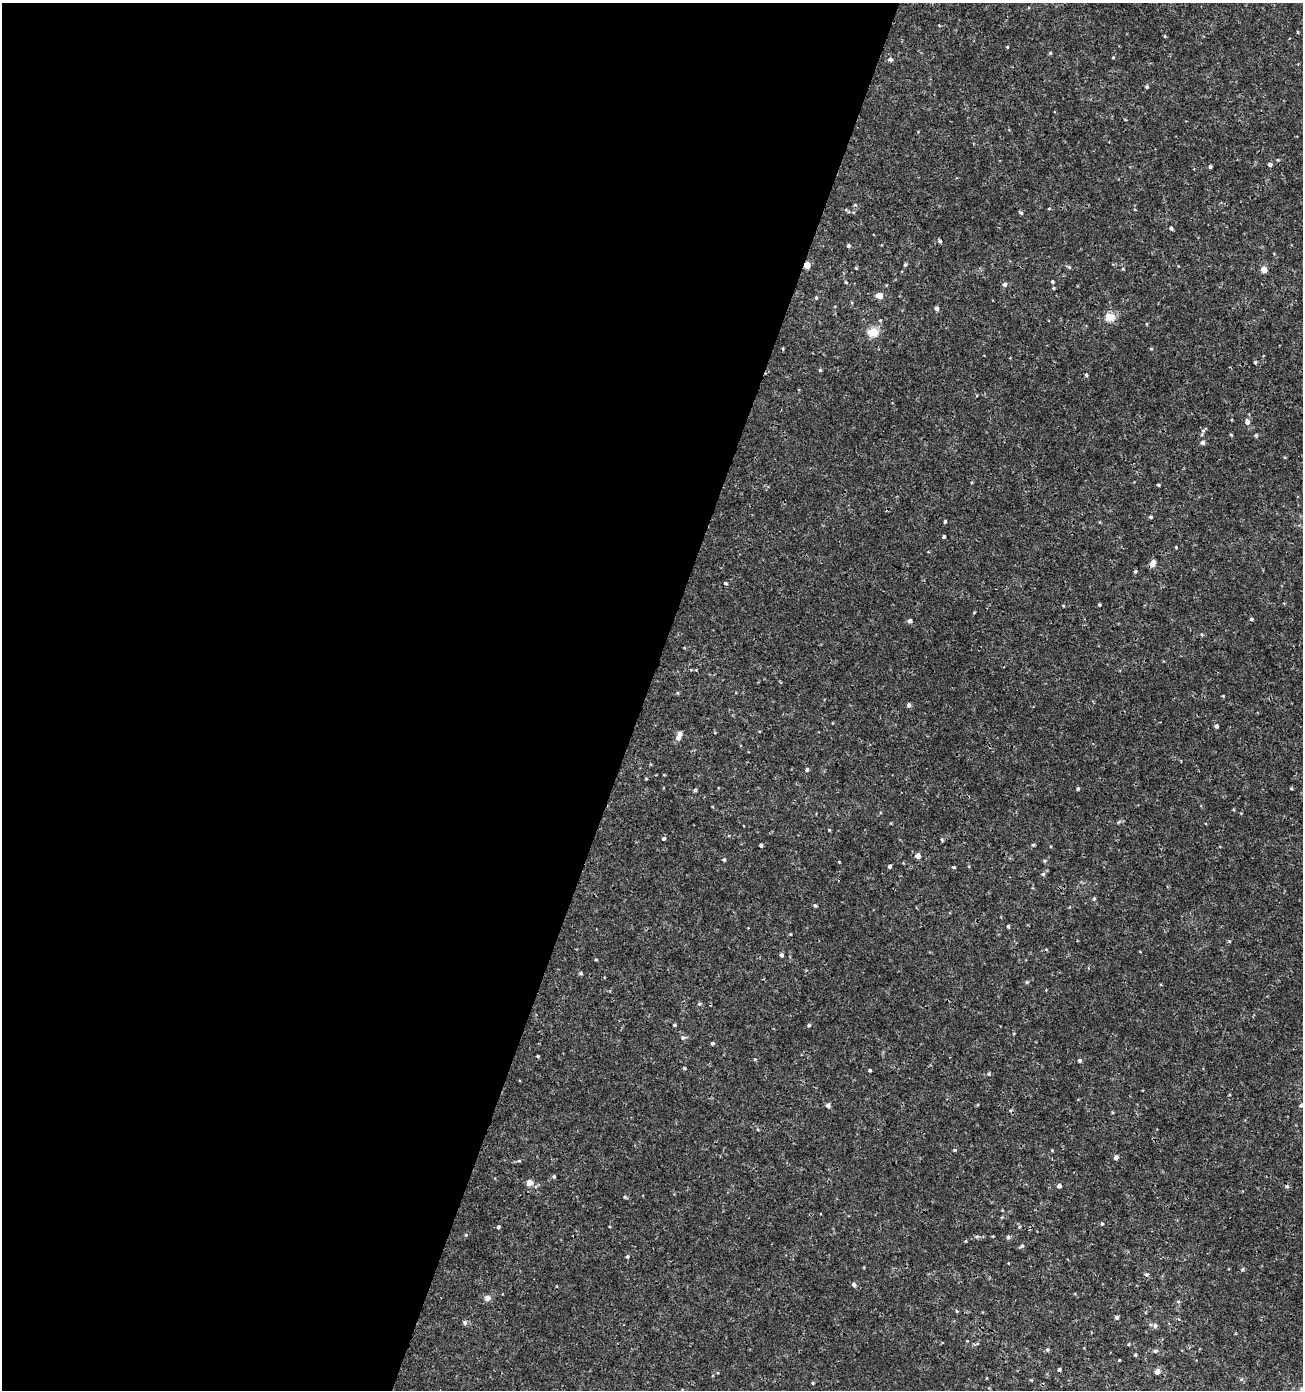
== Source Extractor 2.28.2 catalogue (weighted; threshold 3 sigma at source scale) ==
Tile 5 of 4 x 4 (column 1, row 2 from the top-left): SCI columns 277-1577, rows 2775-4162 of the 5691 x 5559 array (HDU 1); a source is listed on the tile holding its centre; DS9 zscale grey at full resolution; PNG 1305 x 1392 px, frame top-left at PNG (2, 3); no overlay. Shown black and unused: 50% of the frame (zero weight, under 3 of 4 exposures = <1% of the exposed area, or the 3 px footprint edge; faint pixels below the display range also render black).
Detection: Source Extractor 2.28.2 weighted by HDU 2 'WHT'; one run over the whole footprint, this tile lists its part. Background 0.00114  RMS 9.0e-04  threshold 0.00403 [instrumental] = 3 sigma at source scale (4.5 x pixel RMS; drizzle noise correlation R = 1.50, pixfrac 1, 0.0396/0.0396 arcsec/px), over >= 5 px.
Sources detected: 121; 3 cosmic-ray / hot-pixel residue — not listed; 1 inside a brighter listed object's ellipse — not listed separately; the other 117 listed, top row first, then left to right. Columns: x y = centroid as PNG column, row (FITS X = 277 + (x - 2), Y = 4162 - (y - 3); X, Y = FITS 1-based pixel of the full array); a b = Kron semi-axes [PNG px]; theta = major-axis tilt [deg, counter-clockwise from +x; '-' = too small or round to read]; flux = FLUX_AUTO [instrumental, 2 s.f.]
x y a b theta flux
1298 32 4 3 - 0.068
1007 47 5 3 - 0.067
1050 53 4 4 - 0.092
1113 57 4 3 - 0.068
890 59 6 4 -15 0.23
1147 87 5 4 - 0.1
1278 160 5 3 - 0.073
1270 164 5 4 - 0.2
1210 167 4 3 - 0.15
1049 208 5 3 - 0.067
1021 213 5 4 - 0.13
1171 228 5 4 - 0.17
940 241 5 4 - 0.15
848 245 5 4 - 0.13
905 264 4 4 - 0.13
807 265 4 4 - 1.6
856 268 4 3 - 0.079
1264 269 5 4 - 0.97
846 282 5 4 - 0.09
1052 282 4 4 - 0.14
1004 284 5 5 - 0.28
1053 288 5 3 - 0.085
879 295 6 5 - 0.86
816 298 4 4 - 0.11
936 308 4 4 - 0.31
1110 317 14 11 5 0.88
1146 324 4 3 - 0.07
873 332 13 11 -10 1
1255 362 4 4 - 0.12
1086 375 4 3 - 0.1
1247 422 8 6 -76 0.32
1203 431 6 5 - 0.17
1231 435 5 3 - 0.066
1256 435 4 4 - 0.17
1202 442 5 5 - 0.23
1158 485 3 3 - 0.1
1150 517 4 3 - 0.14
945 521 4 3 - 0.13
944 537 3 3 - 0.13
1176 547 4 3 - 0.067
1153 563 9 6 65 0.4
1135 571 4 4 - 0.12
725 583 5 3 - 0.11
1099 604 4 3 - 0.098
1251 619 4 3 - 0.14
910 621 5 4 - 0.26
1223 696 3 3 - 0.072
909 705 5 4 - 0.24
1216 726 4 4 - 0.21
679 734 5 5 - 0.35
807 770 4 4 - 0.16
646 779 4 3 - 0.064
1291 788 5 3 - 0.085
1078 789 4 3 - 0.11
695 790 4 4 - 0.16
829 830 3 3 - 0.066
664 838 4 4 - 0.15
942 840 6 3 -67 0.092
761 845 4 3 - 0.19
1033 845 4 4 - 0.11
918 856 5 4 - 0.58
724 860 5 4 - 0.13
890 866 4 4 - 0.19
954 867 4 3 - 0.1
1043 874 5 5 - 0.14
1094 899 5 4 - 0.12
815 906 5 4 - 0.13
1008 926 4 4 - 0.098
790 934 3 3 - 0.071
1229 941 4 3 - 0.089
781 955 5 4 - 0.19
596 960 5 3 - 0.075
581 973 5 4 - 0.13
1027 982 5 4 - 0.12
674 1025 4 3 - 0.12
809 1025 4 4 - 0.14
683 1038 6 6 - 0.21
712 1043 4 4 - 0.15
538 1056 3 3 - 0.1
755 1059 5 3 - 0.077
1079 1060 4 4 - 0.16
684 1068 4 3 - 0.11
870 1070 3 3 - 0.12
989 1074 5 5 - 0.14
828 1105 5 5 - 0.31
1301 1105 5 5 - 0.15
757 1129 4 3 - 0.082
954 1150 4 4 - 0.097
1052 1150 4 4 - 0.078
1116 1157 4 4 - 0.31
519 1161 4 4 - 0.1
554 1176 5 4 - 0.13
529 1183 7 6 - 0.51
1059 1186 4 4 - 0.29
1102 1224 4 4 - 0.094
498 1227 4 4 - 0.13
466 1235 4 4 - 0.086
977 1236 5 3 - 0.12
1008 1237 6 5 - 0.15
965 1241 4 3 - 0.073
1022 1246 6 4 39 0.16
627 1256 4 4 - 0.13
1242 1269 5 5 - 0.13
854 1285 6 5 - 0.18
487 1298 9 7 35 0.34
957 1311 5 3 - 0.099
1117 1317 5 4 - 0.16
465 1322 6 5 - 0.22
1155 1325 7 5 75 0.19
1129 1344 4 3 - 0.075
1047 1350 5 4 - 0.14
1155 1351 5 5 - 0.14
1135 1355 4 3 - 0.098
1157 1371 5 4 - 0.55
1241 1379 5 3 - 0.085
813 1383 4 4 - 0.083
1301 1389 5 5 - 0.15
Overlapping masked pixels (flux is a lower limit): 1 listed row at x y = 807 265
Isophote crosses this tile's border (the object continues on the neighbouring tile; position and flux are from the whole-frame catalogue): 1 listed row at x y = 1301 1389